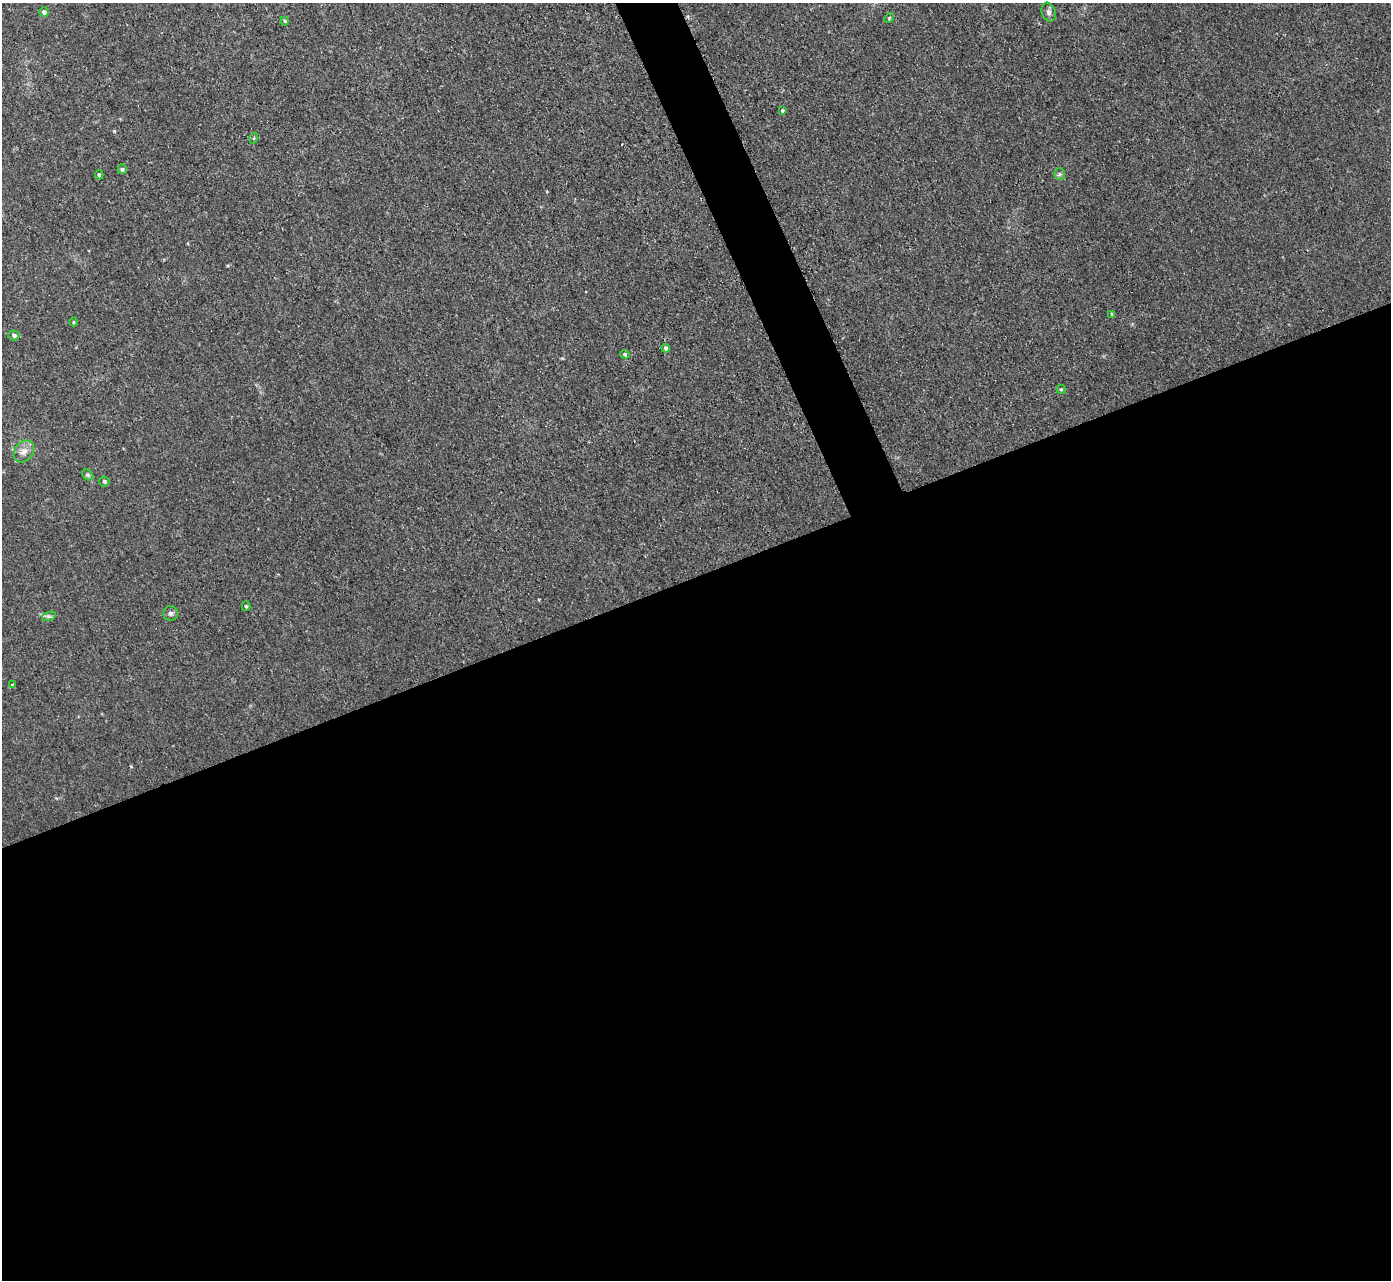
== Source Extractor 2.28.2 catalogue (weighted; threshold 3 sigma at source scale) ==
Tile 15 of 4 x 4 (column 3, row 4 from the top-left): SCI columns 2848-4236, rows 155-1432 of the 5691 x 5723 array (HDU 1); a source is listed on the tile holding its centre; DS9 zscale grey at full resolution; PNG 1393 x 1282 px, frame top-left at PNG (2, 3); each listed source drawn as its Kron ellipse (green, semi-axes under 4 px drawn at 4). Shown black and unused: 57% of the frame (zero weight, under 2 of 3 exposures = <1% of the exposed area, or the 3 px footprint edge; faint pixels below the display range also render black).
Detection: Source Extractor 2.28.2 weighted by HDU 2 'WHT'; one run over the whole footprint, this tile lists its part. Background 0.0367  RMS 0.008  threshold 0.0362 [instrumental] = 3 sigma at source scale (4.5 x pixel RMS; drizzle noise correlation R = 1.50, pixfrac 1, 0.05/0.05 arcsec/px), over >= 5 px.
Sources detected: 22; all 22 listed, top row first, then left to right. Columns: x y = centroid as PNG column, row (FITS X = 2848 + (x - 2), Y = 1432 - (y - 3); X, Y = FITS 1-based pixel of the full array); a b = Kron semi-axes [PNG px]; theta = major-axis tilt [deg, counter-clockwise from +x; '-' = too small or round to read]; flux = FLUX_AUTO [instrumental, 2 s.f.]
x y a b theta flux
44 12 5 4 - 2.5
1049 12 10 7 -71 2.4
889 18 5 4 - 0.92
285 21 4 3 - 0.96
782 111 4 3 - 1.2
254 138 5 3 - 0.75
122 169 5 4 - 1.6
1060 174 6 5 - 1.6
99 175 4 3 - 1.5
1112 314 4 3 - 1.1
73 322 4 3 - 0.76
14 335 5 5 - 2.3
666 348 4 4 - 2.8
625 354 5 4 - 1.3
1061 389 4 4 - 0.93
24 452 12 9 50 5.5
88 475 6 4 -43 1.5
104 481 5 5 - 1.8
246 606 5 4 - 1
171 613 7 7 - 2.2
49 616 7 4 18 1.4
13 684 4 3 - 1.3